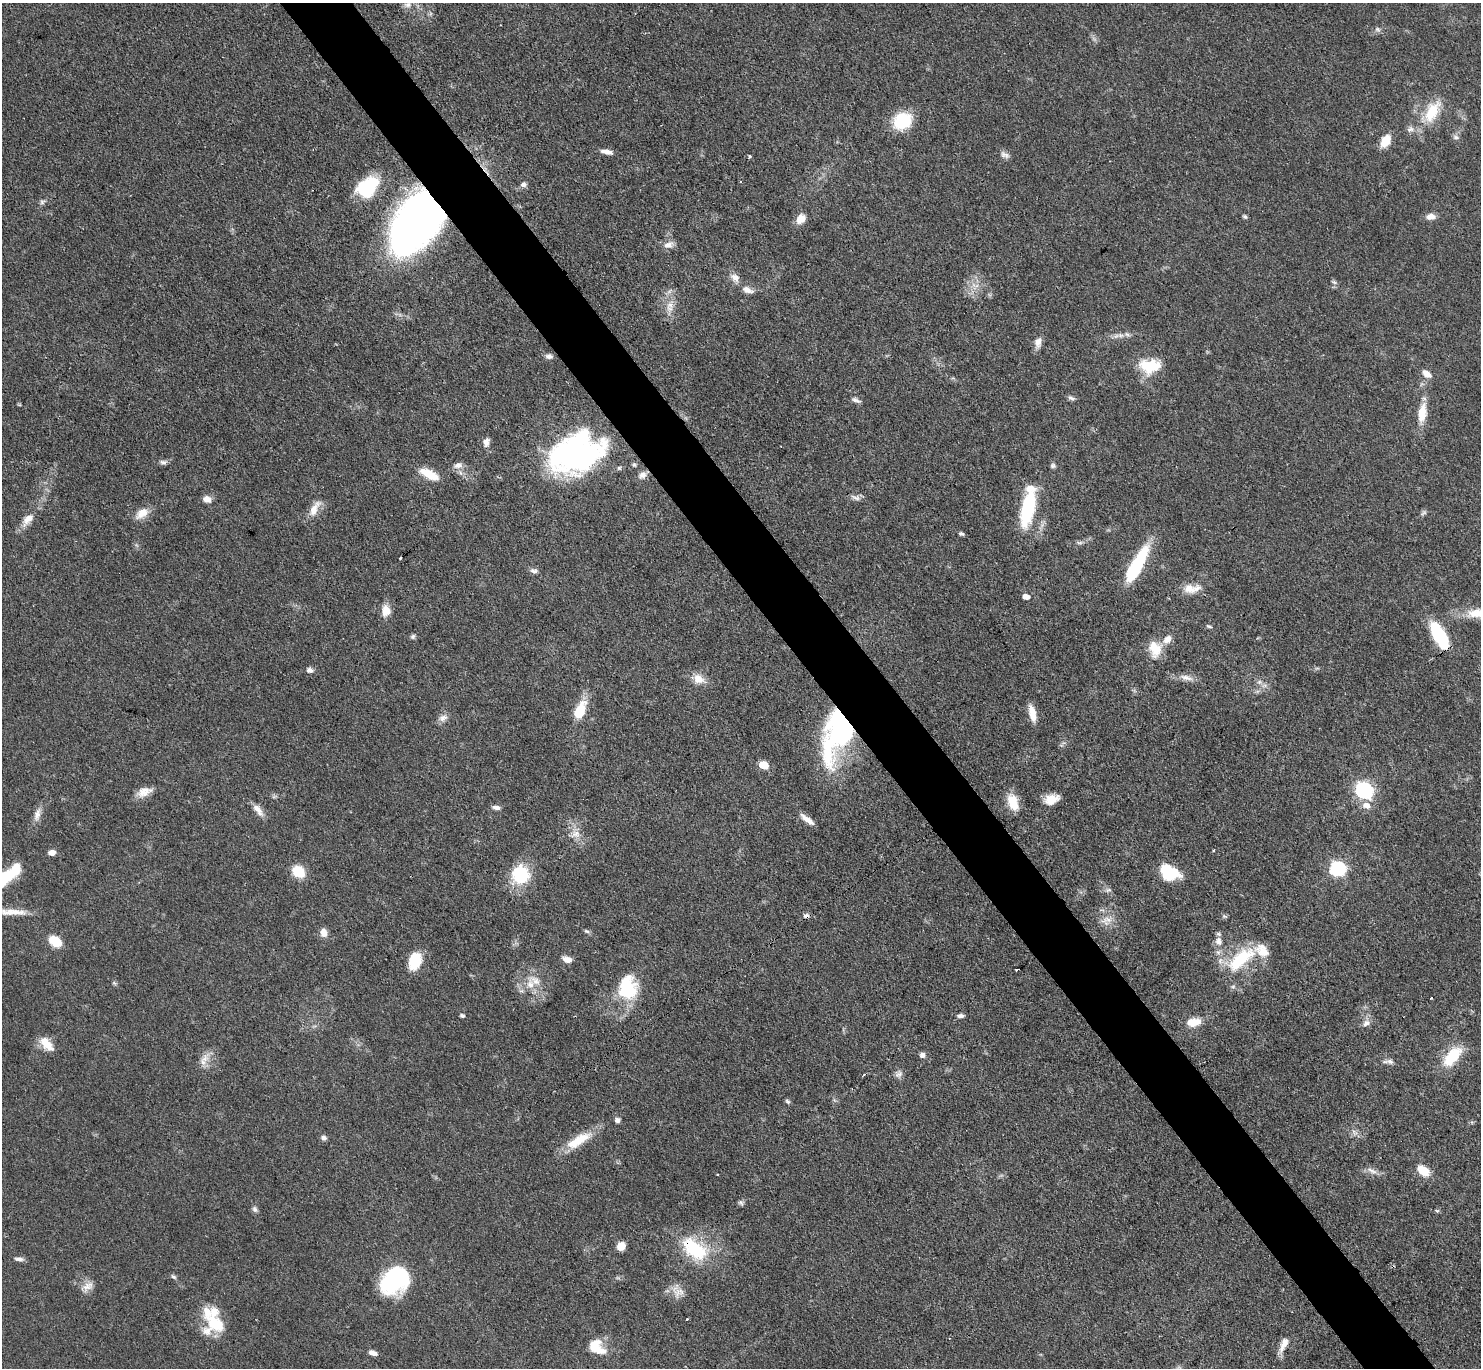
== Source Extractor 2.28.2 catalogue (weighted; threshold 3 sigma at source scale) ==
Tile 6 of 4 x 4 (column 2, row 2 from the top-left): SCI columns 1481-2959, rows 3030-4395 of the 5921 x 5916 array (HDU 1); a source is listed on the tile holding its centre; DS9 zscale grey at full resolution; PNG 1483 x 1370 px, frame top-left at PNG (2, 3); no overlay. Shown black and unused: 5% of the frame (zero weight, under 3 of 4 exposures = <1% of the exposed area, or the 3 px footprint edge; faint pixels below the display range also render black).
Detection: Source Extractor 2.28.2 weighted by HDU 2 'WHT'; one run over the whole footprint, this tile lists its part. Background 0.0763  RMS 0.004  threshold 0.0181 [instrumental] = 3 sigma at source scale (4.5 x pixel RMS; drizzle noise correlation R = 1.50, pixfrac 1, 0.05/0.05 arcsec/px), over >= 5 px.
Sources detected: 147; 1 too faint to see at this stretch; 4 inside a brighter object's white glare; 3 cosmic-ray / hot-pixel residue — not listed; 6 inside a brighter listed object's ellipse — not listed separately; the other 133 listed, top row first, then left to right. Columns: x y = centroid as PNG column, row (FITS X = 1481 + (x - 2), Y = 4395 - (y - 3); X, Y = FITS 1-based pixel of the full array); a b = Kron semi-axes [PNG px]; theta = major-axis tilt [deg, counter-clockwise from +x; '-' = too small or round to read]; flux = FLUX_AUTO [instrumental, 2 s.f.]
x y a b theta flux
408 5 9 8 - 2
1378 29 8 5 -20 1
1432 112 33 16 62 14
902 121 17 13 29 22
1410 129 11 8 18 2
1456 137 8 6 -21 1.1
1385 141 13 9 59 7.3
607 152 15 5 -11 2.6
1005 155 13 7 -22 1.8
750 156 3 3 - 1
523 184 9 8 - 1.4
368 187 24 17 40 24
42 202 8 6 29 1.1
1245 216 6 5 - 0.71
1431 216 11 8 9 2.7
801 219 11 9 48 4.5
417 221 52 32 56 260
668 245 15 9 21 2.8
735 277 13 9 -38 3
1334 282 6 5 - 0.84
977 286 8 4 19 1.4
748 290 16 8 -21 2.9
670 305 10 10 - 3.3
1120 335 10 5 8 1.7
1038 342 14 9 81 2.8
549 356 10 6 -2 1.5
1149 366 25 15 0 14
1427 374 12 7 -37 3.1
1071 398 10 5 -21 1.2
856 400 12 5 -21 1.4
1422 413 27 11 81 7.9
486 442 12 7 79 2.1
574 453 62 37 18 100
163 462 10 6 -1 1.4
458 465 12 8 24 2.3
634 465 7 5 -63 0.72
1053 466 7 6 - 0.93
429 474 25 10 -26 8.2
642 475 11 8 32 2.4
856 497 14 6 -20 1.8
207 499 9 7 -12 3.3
1028 508 43 15 77 27
314 509 26 9 60 4.9
142 513 19 11 34 5
1424 513 9 5 31 0.98
28 519 21 10 51 4.9
961 534 6 4 -13 0.91
1079 542 9 4 8 0.98
401 558 3 3 - 0.89
1136 566 39 11 61 30
534 571 11 6 -10 1.4
1191 589 23 11 3 5.7
1026 597 6 5 - 3.3
386 611 14 10 88 4.6
1478 613 31 12 -3 9.1
1209 626 8 4 -24 0.68
1439 635 26 10 -60 33
413 636 7 6 - 0.86
1155 649 20 15 -80 7.7
310 670 8 6 -11 1.7
1186 678 20 7 -12 3.3
698 679 17 12 -30 4.9
1259 682 7 6 - 1.3
580 711 19 10 64 12
1032 713 20 7 -77 5.1
443 718 13 9 18 2.4
840 729 62 27 66 90
763 765 6 5 - 12
1364 790 8 7 - 130
144 792 19 10 21 4.5
1051 799 17 10 19 5.6
1013 802 20 11 -71 8
1367 805 11 7 -14 3.5
496 807 9 5 -9 1.8
258 810 18 8 -52 3.4
37 814 18 8 75 3.1
807 819 19 6 -37 3.3
576 834 14 10 -22 3.9
1214 850 3 3 - 0.66
52 852 8 6 8 2.3
1338 869 8 6 -8 86
298 871 12 10 -35 11
1169 872 20 13 -25 16
520 875 20 19 - 21
4 878 22 13 37 18
1108 890 9 5 17 1.2
11 912 45 7 -3 7.1
806 916 8 6 -2 1.4
1225 916 8 5 -19 0.73
1107 920 17 10 16 4.1
586 931 9 4 -26 0.78
323 932 11 8 -81 2.8
55 941 14 9 -35 8.6
1218 941 13 10 -77 3.2
567 959 10 6 -18 3.1
1241 959 39 16 38 23
415 961 18 12 71 13
1016 970 3 3 - 1.6
114 983 7 4 -34 0.63
530 984 16 13 81 6.1
627 988 30 23 -90 21
462 1015 5 4 - 0.8
960 1016 8 5 1 1.4
1193 1022 18 10 9 6.3
1366 1023 11 8 35 2.2
46 1044 21 10 -46 5.9
922 1055 7 7 - 1.4
1452 1056 31 15 49 13
204 1059 20 9 58 4.1
1390 1061 10 7 -6 1.7
898 1074 10 10 - 1.9
864 1075 3 2 - 0.62
788 1101 7 5 -44 0.83
617 1120 7 6 - 1.3
1354 1132 10 6 -52 1.7
324 1138 8 6 -10 1.3
579 1140 37 12 31 11
1372 1171 17 6 -23 2.5
1423 1171 15 10 -40 7.2
741 1202 7 6 - 1
255 1209 9 7 -57 1.2
1437 1211 7 3 -19 0.58
621 1246 7 6 - 5.8
694 1249 40 22 -39 25
19 1259 12 5 -4 1.6
398 1276 32 22 -13 28
173 1277 8 5 -38 0.9
87 1287 19 10 33 3.6
678 1291 19 13 -39 4.4
216 1324 29 24 15 16
1284 1344 20 8 67 4.2
596 1347 20 14 -41 8.7
373 1353 10 5 -20 2
Overlapping masked pixels (flux is a lower limit): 6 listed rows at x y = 417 221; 574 453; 1439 635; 840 729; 806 916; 694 1249
Isophote crosses this tile's border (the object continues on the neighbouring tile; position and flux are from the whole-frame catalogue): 3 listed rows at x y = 1478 613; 4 878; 11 912